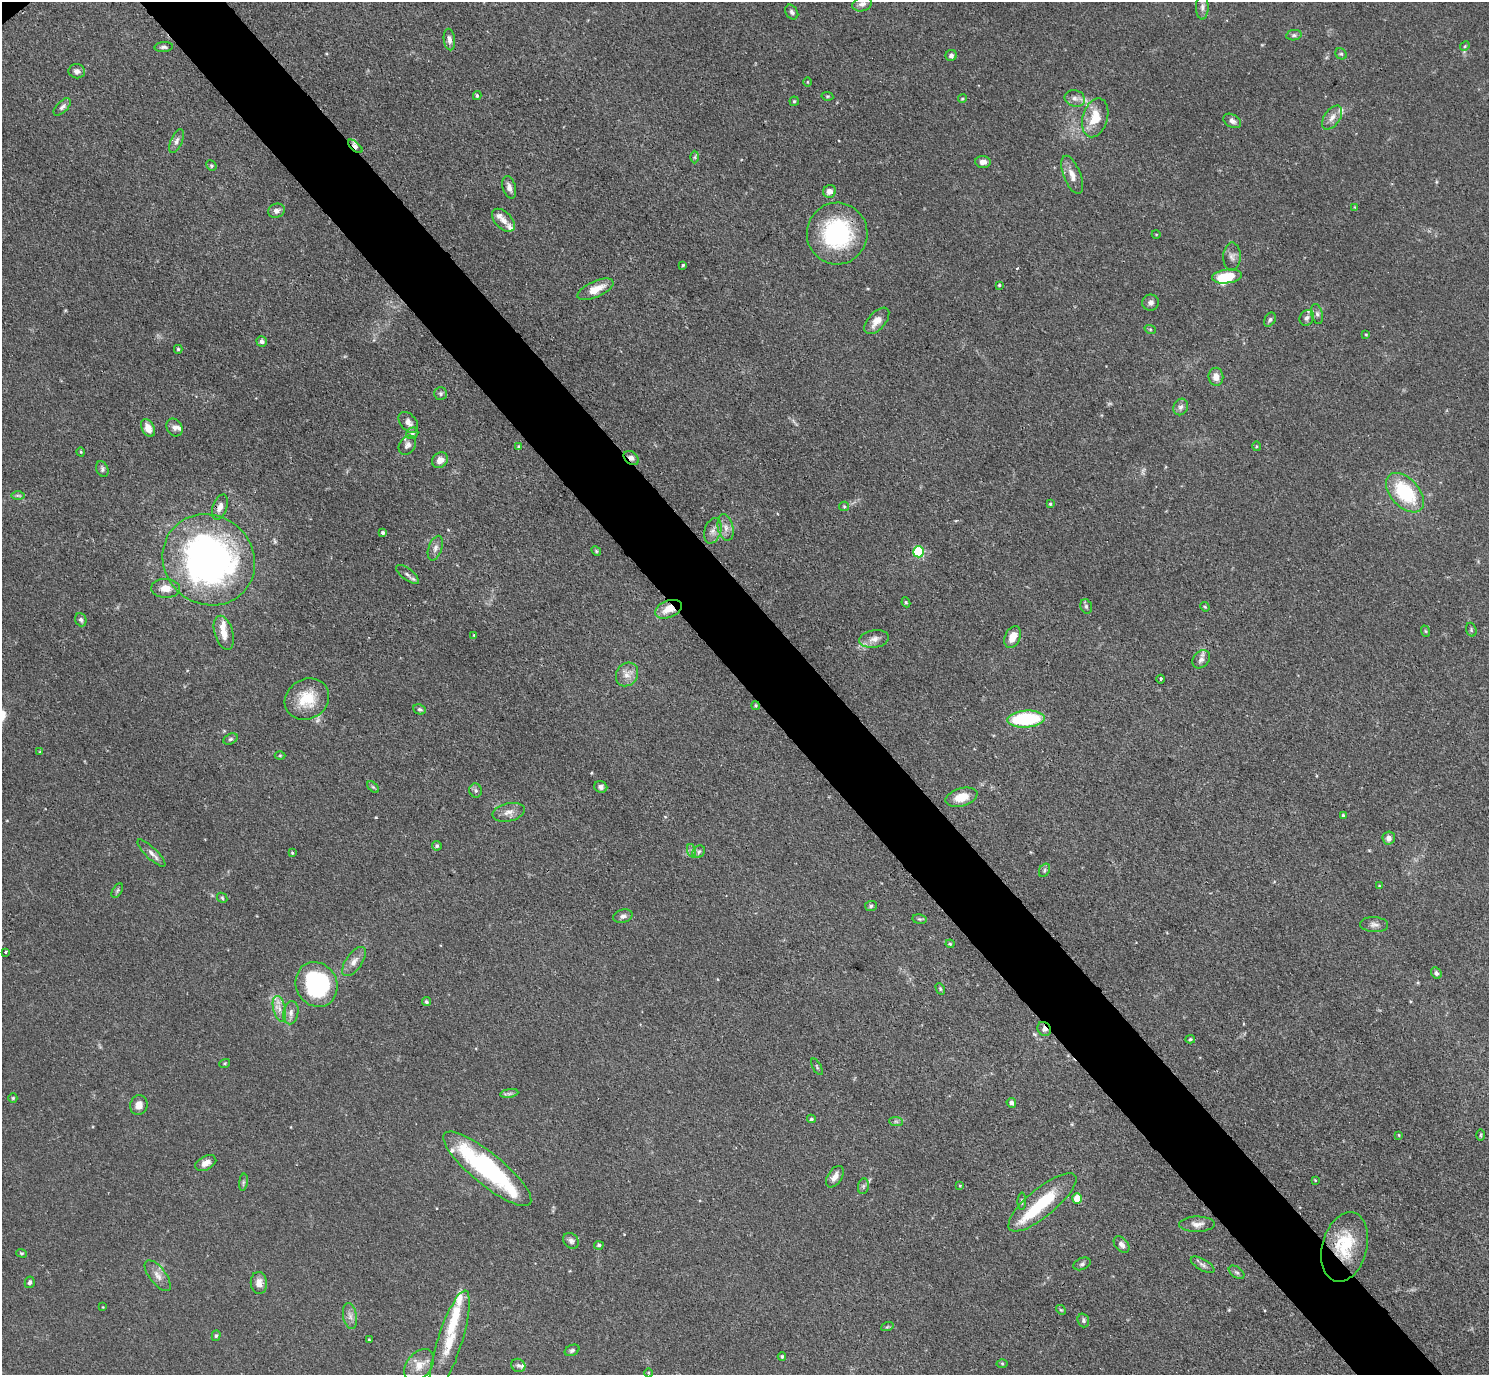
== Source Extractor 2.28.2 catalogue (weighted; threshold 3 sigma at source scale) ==
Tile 6 of 4 x 4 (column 2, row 2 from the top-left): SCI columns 1498-2984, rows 3055-4427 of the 5969 x 5965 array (HDU 1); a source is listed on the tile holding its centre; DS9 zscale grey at full resolution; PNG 1491 x 1377 px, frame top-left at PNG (2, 2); each listed source drawn as its Kron ellipse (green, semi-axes under 4 px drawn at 4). Shown black and unused: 6% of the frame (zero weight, under 3 of 4 exposures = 1% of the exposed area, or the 3 px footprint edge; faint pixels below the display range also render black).
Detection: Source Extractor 2.28.2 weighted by HDU 2 'WHT'; one run over the whole footprint, this tile lists its part. Background 0.0699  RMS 0.0041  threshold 0.0184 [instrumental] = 3 sigma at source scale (4.5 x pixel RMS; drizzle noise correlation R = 1.50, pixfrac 1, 0.05/0.05 arcsec/px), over >= 5 px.
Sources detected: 191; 3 inside a brighter object's white glare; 1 cosmic-ray / hot-pixel residue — neither listed nor drawn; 14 inside a brighter listed object's ellipse — not listed separately; the other 173 listed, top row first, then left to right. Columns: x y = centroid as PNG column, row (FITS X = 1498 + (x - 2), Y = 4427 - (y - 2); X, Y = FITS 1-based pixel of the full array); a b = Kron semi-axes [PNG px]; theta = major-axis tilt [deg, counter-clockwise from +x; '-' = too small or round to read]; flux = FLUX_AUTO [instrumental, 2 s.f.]
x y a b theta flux
862 4 10 7 15 1.9
1202 7 12 6 90 1.8
792 12 8 6 -56 1.1
1294 35 8 5 9 0.92
449 40 11 5 -83 1.7
1465 46 5 4 - 0.48
164 47 9 5 3 1
1341 54 6 5 - 0.66
951 55 6 5 - 1.3
77 71 8 7 - 1.7
808 82 4 3 - 0.3
477 96 4 3 - 0.73
827 96 6 4 -11 0.52
1075 98 10 8 -16 2.2
962 99 4 3 - 0.42
794 101 4 4 - 0.63
62 107 11 5 45 1.5
1095 118 20 12 73 8.9
1332 118 13 7 55 2.7
1232 121 9 6 -31 1.5
176 141 13 5 66 1.6
355 146 9 4 -41 1.4
695 157 6 4 89 0.57
983 162 8 6 -3 2
211 166 5 4 - 0.64
1072 175 20 8 -68 3.9
509 187 11 6 -75 2
830 191 6 6 - 2.3
1355 207 3 3 - 0.33
276 211 8 7 - 1.9
503 220 14 8 -46 2.6
837 234 31 30 - 45
1156 234 4 3 - 0.32
1232 257 14 9 89 2.1
683 265 3 3 - 0.47
1227 276 15 7 6 11
999 285 4 3 - 0.49
595 289 19 8 24 5.6
1151 303 8 8 - 1.6
1317 314 10 6 -75 1.2
1307 318 8 7 - 1.4
1270 320 7 5 59 0.95
877 321 16 8 48 4.3
1150 329 6 3 -19 0.5
1366 335 4 3 - 0.4
262 341 5 5 - 1.2
178 349 4 4 - 0.59
1216 377 9 7 -83 3.1
441 394 6 6 - 0.86
1181 407 8 7 - 1.5
408 422 12 8 -50 2.4
174 427 9 7 -56 1.6
148 428 9 6 -63 4.3
412 433 6 5 - 0.86
407 445 10 7 55 1.6
1256 446 5 3 - 0.43
519 447 4 4 - 0.66
81 452 4 3 - 0.42
631 458 8 6 -38 1.9
440 460 8 7 - 3.3
102 469 8 5 -66 1.1
1405 493 23 14 -47 27
18 495 7 4 -1 0.75
1050 504 4 3 - 0.48
844 506 5 4 - 0.55
220 507 13 7 69 2.3
726 527 13 7 -79 2.7
713 531 13 8 72 2.5
383 533 4 4 - 0.8
435 548 13 6 71 2
596 551 5 4 - 0.59
919 552 5 5 - 34
209 560 47 44 -39 170
407 574 13 5 -37 1.4
165 588 14 9 -3 3.8
906 602 5 4 - 0.64
1086 606 7 5 -74 0.83
1205 607 5 4 - 0.45
668 609 14 8 21 5.7
81 620 7 5 -70 1.1
1471 630 7 5 -73 0.73
1425 631 6 3 -70 0.44
224 633 17 9 -73 4.9
474 635 3 3 - 0.33
1013 637 11 7 65 5.1
874 639 15 8 9 3.2
1201 659 10 7 49 1.9
627 674 12 10 55 3.5
1160 679 4 3 - 0.46
307 699 23 20 32 12
755 706 4 4 - 0.55
420 709 6 5 - 0.86
1026 719 19 8 4 31
230 739 7 5 27 0.85
40 752 3 3 - 0.35
280 756 5 3 - 0.37
373 787 7 4 -44 0.61
601 787 7 6 - 1.3
476 790 7 6 - 1.1
961 797 16 9 15 7.4
509 812 17 9 13 3.1
1343 815 3 3 - 0.46
1389 838 6 6 - 1.8
437 846 5 4 - 0.79
692 851 7 4 -71 0.93
699 852 7 5 45 0.96
151 853 18 5 -44 2.3
292 853 3 3 - 0.46
1044 870 7 5 59 0.75
1379 886 4 3 - 0.4
117 891 8 4 59 0.84
222 898 6 4 -46 0.59
871 906 6 5 - 0.73
623 916 10 6 15 1.6
919 919 7 5 -11 0.66
1374 925 14 7 -3 1.9
950 944 4 4 - 0.48
5 952 3 2 - 0.6
354 962 17 8 55 3.2
1436 973 6 5 - 0.99
316 984 23 20 -61 53
940 989 6 4 -61 0.59
426 1002 5 4 - 0.71
279 1009 13 6 -76 2.8
291 1013 12 7 80 2.1
1044 1029 7 6 - 1.7
1190 1039 5 4 - 0.62
225 1063 5 3 - 0.41
817 1067 9 3 -61 0.54
509 1093 9 4 9 0.95
13 1098 5 4 - 0.52
1011 1103 5 4 - 1.3
139 1105 10 8 74 2.8
811 1119 4 3 - 0.54
896 1121 7 4 -2 0.86
1399 1135 4 3 - 0.35
1481 1135 6 4 89 0.46
206 1163 11 7 27 3
487 1169 55 15 -39 59
835 1177 12 7 57 2.8
1315 1180 4 3 - 0.35
243 1182 8 4 82 0.8
863 1186 8 5 82 0.93
960 1186 4 4 - 0.4
1077 1199 5 5 - 10
1022 1201 8 4 88 0.78
1042 1202 42 14 39 19
1197 1224 18 7 1 2.7
571 1241 8 7 - 1.4
1122 1244 9 6 -46 2
599 1245 5 4 - 0.78
1345 1247 35 22 75 19
22 1253 5 4 - 0.54
1082 1264 9 5 24 1
1203 1265 13 5 -30 1.5
1237 1272 9 5 -35 0.99
158 1276 18 8 -52 3.2
30 1282 6 5 - 1.1
259 1283 11 8 -82 3.1
103 1307 3 2 - 0.27
1061 1310 5 4 - 0.46
350 1316 13 7 -79 2.2
1083 1320 7 5 -70 0.95
887 1327 6 4 19 0.55
216 1336 5 4 - 0.63
369 1340 3 3 - 0.42
449 1342 54 12 72 13
572 1350 8 5 26 0.89
782 1357 4 3 - 0.57
1002 1364 5 3 - 0.46
419 1365 18 12 51 5.7
518 1365 7 6 - 1
649 1373 4 3 - 0.37
Overlapping masked pixels (flux is a lower limit): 6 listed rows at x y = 355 146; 837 234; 631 458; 668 609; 1044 1029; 1345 1247